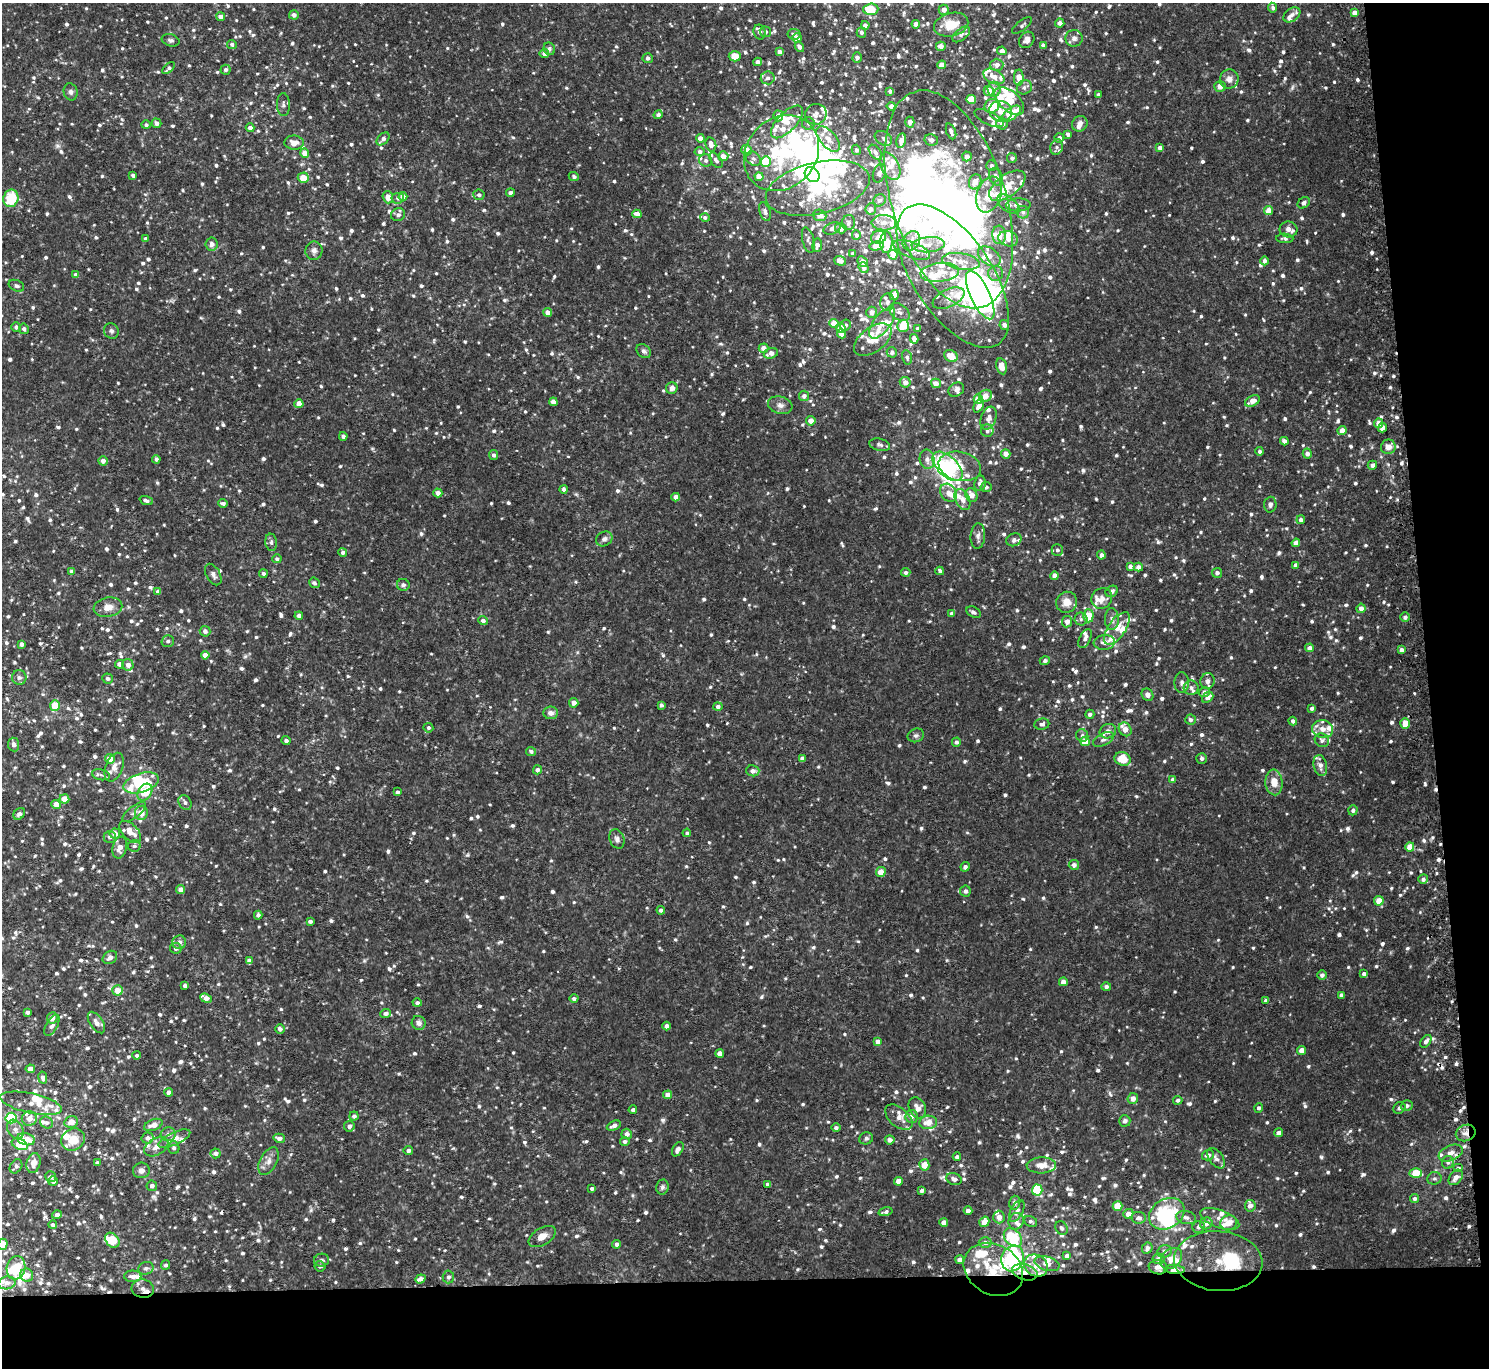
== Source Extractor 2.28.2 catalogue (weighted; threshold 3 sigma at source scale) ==
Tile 9 of 3 x 3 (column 3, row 3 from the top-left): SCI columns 3000-4486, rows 134-1499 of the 4514 x 4445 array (HDU 1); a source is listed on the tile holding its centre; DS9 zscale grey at full resolution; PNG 1491 x 1370 px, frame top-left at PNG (2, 3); each listed source drawn as its Kron ellipse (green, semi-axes under 4 px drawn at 4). Shown black and unused: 11% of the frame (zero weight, under 2 of 3 exposures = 3% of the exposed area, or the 3 px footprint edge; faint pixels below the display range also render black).
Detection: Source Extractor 2.28.2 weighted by HDU 2 'WHT'; one run over the whole footprint, this tile lists its part. Background 0.031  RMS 0.008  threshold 0.0359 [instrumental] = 3 sigma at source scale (4.5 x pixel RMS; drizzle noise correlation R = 1.50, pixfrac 1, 0.05/0.05 arcsec/px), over >= 5 px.
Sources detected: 1617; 27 inside a brighter object's white glare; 6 cosmic-ray / hot-pixel residue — neither listed nor drawn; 157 inside a brighter listed object's ellipse — not listed separately; of the other 1427, all 500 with FLUX_AUTO >= 2.04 (the completeness limit of this list) listed and drawn (927 fainter detections not listed), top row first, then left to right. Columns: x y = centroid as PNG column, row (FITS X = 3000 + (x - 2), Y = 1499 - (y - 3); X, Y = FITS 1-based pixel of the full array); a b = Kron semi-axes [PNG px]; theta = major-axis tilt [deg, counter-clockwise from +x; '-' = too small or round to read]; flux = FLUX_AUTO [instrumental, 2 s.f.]
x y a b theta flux
1273 8 5 4 - 2.3
871 9 7 5 4 23
944 10 5 5 - 4.6
1355 13 4 4 - 6.2
294 15 5 4 - 3.6
1292 15 9 6 35 4.1
221 17 4 4 - 5.4
1060 23 4 4 - 3.5
916 24 4 4 - 5.1
865 25 4 4 - 4.3
951 25 17 11 13 17
1022 25 12 5 37 2.2
760 32 7 5 -73 3.4
765 32 6 5 - 2.5
861 32 5 5 - 2.5
794 34 6 5 - 2.3
961 34 10 6 38 2.5
797 38 5 4 - 4.7
1074 38 8 8 - 3.7
171 40 9 6 -16 2.1
1027 40 8 7 - 4.1
232 44 5 4 - 2.4
1043 45 4 4 - 3.2
941 46 5 4 - 4.3
799 47 5 4 - 3.4
549 49 6 5 - 2.1
1002 51 4 4 - 3.7
780 52 4 4 - 4.7
544 54 5 4 - 3.5
735 56 6 5 - 10
857 57 5 4 - 3.6
648 58 5 5 - 2.4
758 62 4 4 - 4.6
942 65 4 4 - 6.6
997 65 6 6 - 4.8
169 68 7 4 43 2.2
226 70 5 5 - 2.3
994 76 11 7 -26 6.5
768 78 7 6 - 2.7
1019 78 8 5 89 11
1229 79 10 9 - 5.6
1220 86 6 5 - 6.1
1024 87 8 7 - 2.4
994 89 7 6 - 4.8
890 91 4 3 - 2.3
989 91 5 5 - 8.2
71 92 8 7 - 2.7
1098 95 4 3 - 2.2
971 99 5 4 - 18
1009 101 18 9 -41 12
283 104 11 6 -88 3
891 106 4 4 - 3.5
992 106 7 6 - 21
1001 111 11 10 - 8.1
816 114 11 10 - 4.7
1011 114 12 5 35 29
658 115 4 4 - 2.7
778 116 5 5 - 4
989 118 16 6 -26 4.2
787 122 21 9 46 13
910 122 5 4 - 4.8
157 123 5 4 - 3.3
808 123 6 6 - 2.4
1002 124 6 5 - 4.4
1080 124 8 7 - 3.9
146 125 5 4 - 2.1
250 128 4 4 - 4.3
951 131 8 4 -68 3.2
1068 134 4 3 - 2.8
700 138 4 4 - 5.5
883 138 9 6 -31 2.7
1059 138 4 4 - 3.4
383 139 7 5 44 3.6
828 139 15 8 -50 6.8
901 140 7 4 79 4.8
931 140 7 5 -12 3.3
294 143 9 7 -2 7.1
711 144 7 5 -74 5.4
1057 147 8 6 78 2.1
1160 148 4 4 - 4.8
747 150 5 5 - 8.7
856 150 5 4 - 2.2
700 152 5 4 - 2.6
875 152 9 5 -53 2.3
305 153 4 4 - 8.2
781 153 41 34 47 88
723 156 5 5 - 7.3
967 156 5 4 - 6.1
1012 158 5 4 - 2.3
753 159 8 6 -43 2.5
706 160 6 6 - 2.6
716 160 9 5 -54 2.8
766 161 5 5 - 29
890 166 15 9 -63 7.2
991 166 5 5 - 2.6
879 173 9 6 71 2.8
133 175 4 3 - 2.6
812 175 8 6 -49 290
574 176 5 4 - 2
759 177 4 4 - 8.8
996 177 9 6 -65 3.8
303 178 5 5 - 12
975 182 8 6 68 9.7
1007 186 21 11 36 16
818 188 53 25 13 79
510 193 4 4 - 3.1
989 194 18 12 70 16
479 195 5 5 - 2.5
403 196 4 4 - 5.5
388 197 6 5 - 7.8
11 198 9 7 74 28
398 198 6 5 - 2.5
949 199 113 57 -72 440
879 200 6 5 - 2.4
1304 203 6 5 - 2.6
1008 204 13 7 -39 4.7
1018 205 12 6 3 4.2
871 209 6 5 - 2.7
1269 210 5 4 - 8.1
765 212 9 5 -71 2.5
1023 212 6 6 - 2.4
637 214 4 4 - 5.5
398 215 7 6 - 3
820 215 7 5 -19 7.1
705 217 5 4 - 2.1
849 223 7 6 - 2.5
884 223 12 7 -1 5.9
832 228 9 5 25 3.1
841 228 6 5 - 5.9
1289 229 9 8 - 7.4
856 235 5 4 - 2.8
999 235 9 7 -86 8.4
878 237 8 6 14 6.4
1285 238 8 4 -2 2.1
145 239 4 4 - 2.3
1008 239 10 7 -17 6.2
808 240 13 6 -76 2.6
911 241 10 8 59 4.2
886 242 11 6 88 16
212 244 6 6 - 4
817 245 7 5 82 3
928 245 17 7 5 8
876 246 7 4 10 8.7
912 250 19 7 -21 6.1
314 251 9 8 - 3.8
852 254 4 3 - 2.3
893 255 5 4 - 9.1
989 256 13 8 -36 6.8
840 261 6 4 -17 3.8
862 261 5 4 - 4.5
961 261 19 8 -9 11
1265 261 4 4 - 2.6
864 267 5 4 - 4.4
940 272 19 9 6 13
996 273 7 7 - 3.8
76 275 4 4 - 3.5
953 276 82 39 -56 110
16 286 8 5 -23 2.1
894 295 5 4 - 13
980 295 26 9 -65 160
948 298 17 9 25 10
887 302 9 7 76 2.5
548 312 4 4 - 5.1
871 312 5 5 - 4.6
900 312 11 7 -36 3.9
882 323 18 8 53 12
834 324 4 4 - 13
845 325 5 5 - 2.1
1004 325 5 4 - 3.2
903 326 6 5 - 14
16 327 4 4 - 2.8
841 328 5 4 - 9
24 329 5 4 - 2.2
918 329 4 4 - 4.5
111 331 8 7 - 2.5
841 334 5 4 - 6.3
914 339 5 4 - 5.7
873 340 21 12 37 15
763 348 5 4 - 5.9
644 351 8 6 -43 2.5
892 352 5 5 - 2.8
771 353 7 5 20 5.8
951 356 7 5 -29 13
907 357 7 5 -75 2.1
1001 366 8 5 -76 9.1
905 382 5 5 - 4.7
936 383 5 4 - 5.7
672 388 6 5 - 4.4
956 390 8 6 35 3.2
804 396 5 5 - 3.1
985 396 7 5 31 6.3
978 399 4 4 - 13
1252 401 8 5 27 8.1
553 402 4 4 - 7.3
299 404 4 4 - 7.8
780 405 12 8 -15 4.3
979 406 7 4 63 5.4
988 418 12 7 69 5.4
811 421 5 4 - 6.4
1378 423 5 4 - 7.4
1382 427 5 4 - 5.4
1342 430 4 4 - 7.2
987 431 6 6 - 2.1
343 436 4 4 - 2.5
1284 441 4 4 - 4
880 445 10 6 -13 2.3
1388 447 7 7 - 6.9
1260 451 4 4 - 2.1
1307 453 5 4 - 3.6
1006 454 5 4 - 5.5
494 455 5 4 - 2.3
156 459 4 4 - 2.1
927 459 10 7 -79 5.1
103 461 5 4 - 3.8
1372 465 4 4 - 3.3
948 466 18 9 -44 58
960 466 21 14 -12 22
980 483 8 5 85 3.7
986 487 5 5 - 2.1
564 489 4 3 - 2.4
438 493 4 4 - 4.7
949 493 9 7 -53 6.7
971 495 7 5 -62 6
676 497 4 4 - 5.8
146 500 7 4 -20 2.3
962 500 11 7 -64 5.3
223 503 5 3 - 2
1270 505 8 6 86 2.7
1301 520 4 4 - 2.8
978 536 13 7 86 3.5
604 539 8 7 - 3
1014 540 8 6 21 2.6
271 542 9 5 -82 2.3
1296 543 4 4 - 6.1
1057 550 6 5 - 2.5
343 552 4 4 - 2.4
1101 555 4 4 - 3.1
277 559 4 4 - 2.1
1295 565 4 3 - 2.8
1130 566 4 4 - 3.2
1138 567 4 4 - 4.4
940 571 4 3 - 2.2
72 572 4 4 - 3.9
906 572 4 4 - 2.2
1217 573 5 5 - 3.1
213 574 11 7 -62 3.3
263 574 4 4 - 2.1
1055 576 4 4 - 6.7
314 583 5 5 - 2.2
403 585 6 6 - 2.2
1112 591 6 5 - 3.4
158 592 4 4 - 3.8
1102 598 11 10 - 6.2
1067 602 11 10 - 8.8
108 607 14 10 10 7.5
1361 608 5 4 - 5.2
973 612 7 5 -27 2.2
952 613 4 4 - 2.8
299 616 4 4 - 3.5
1088 616 6 5 - 18
1405 617 5 4 - 2.6
1081 619 6 6 - 2.2
1112 619 11 7 -90 3.8
483 621 5 4 - 2.9
1067 622 5 5 - 5.4
1117 628 19 8 56 9.2
205 631 5 5 - 3.2
1085 639 10 5 64 3.8
168 641 6 6 - 2.4
1104 642 11 7 5 4.6
22 644 4 4 - 2.7
1310 648 4 4 - 3.9
1402 650 4 4 - 3.4
205 655 4 4 - 5.4
1045 661 5 4 - 2.2
120 664 4 4 - 4.3
128 665 6 5 - 4.1
19 678 7 7 - 2.3
107 678 5 5 - 2.6
1208 681 8 7 - 3.4
1182 682 10 7 90 3
1191 688 7 7 - 3.2
1204 692 6 5 - 3.3
1148 695 6 5 - 4
1208 697 6 4 40 5.5
574 703 5 4 - 4.7
55 705 5 4 - 17
661 705 4 4 - 2.5
718 706 4 4 - 2.7
1312 708 4 3 - 2.1
551 713 7 6 - 4.1
1090 714 4 4 - 2.3
1190 720 5 5 - 2.1
1293 721 4 4 - 2.6
1405 723 5 5 - 11
1042 724 7 5 7 2.8
428 728 5 4 - 2.1
1125 729 7 6 - 7.3
1323 729 10 9 - 6.8
1108 731 8 7 - 4.7
916 735 8 6 22 2.3
1082 735 6 6 - 2.3
1103 739 11 6 27 3.5
286 740 4 4 - 2.4
1322 740 7 6 - 2.5
1085 741 5 4 - 13
956 742 4 4 - 2.1
14 745 7 5 -83 2.7
531 751 5 4 - 2.1
802 758 4 4 - 3.3
1202 758 5 5 - 2.3
110 759 5 4 - 7.8
1122 759 8 6 -19 15
1320 765 11 6 -78 4.9
114 767 15 8 70 5.9
537 770 4 4 - 2.8
753 771 7 5 -14 3.8
101 775 9 5 -13 2.2
1173 780 4 4 - 3.7
1274 782 13 8 -84 10
141 783 18 9 18 34
145 792 9 6 58 19
397 792 3 3 - 2.3
64 799 5 4 - 9.5
185 802 8 6 -59 2.7
56 804 5 4 - 6.1
1353 810 5 4 - 2.2
134 812 14 5 39 3.2
141 813 7 6 - 7.6
19 814 6 5 - 2.5
130 832 13 7 -45 9.5
115 833 5 5 - 5.5
687 833 4 4 - 2.1
110 837 6 6 - 2.6
617 839 10 7 -69 3.1
134 846 6 6 - 2.1
1410 847 4 4 - 11
120 848 11 7 77 6.9
1074 865 5 5 - 3.3
965 867 5 4 - 2.5
881 872 5 4 - 8.5
1423 879 5 4 - 3
181 890 4 4 - 5.6
965 891 5 5 - 2.4
1379 901 5 4 - 13
661 910 4 4 - 2.8
258 915 4 4 - 2.3
310 921 4 3 - 2.1
179 942 7 6 - 3.4
176 948 6 5 - 2.2
110 957 8 6 36 4
249 961 4 4 - 3.6
1364 974 4 4 - 3.3
1322 975 4 4 - 2.6
1063 982 4 4 - 5.7
185 986 4 4 - 2.3
1106 987 5 4 - 2.4
117 990 5 5 - 9.6
1341 995 4 4 - 3.3
206 998 6 4 -23 6.4
574 999 4 4 - 2.1
1266 1000 4 4 - 3.6
417 1003 4 4 - 2.7
27 1012 4 3 - 2.1
386 1014 5 4 - 3.3
52 1018 5 5 - 4.8
96 1023 12 6 -56 4.3
419 1023 7 7 - 3.7
52 1025 11 5 60 3.4
667 1026 4 4 - 3.1
280 1029 5 4 - 2.7
878 1041 4 4 - 4.3
1426 1041 7 4 54 3.2
1301 1050 4 4 - 6.1
720 1053 4 4 - 5.2
137 1055 4 4 - 2.3
30 1069 4 4 - 7.4
43 1078 6 4 -79 2.9
169 1093 4 4 - 4.9
668 1095 4 4 - 5.1
1133 1098 5 5 - 5.5
1178 1100 4 4 - 2.2
31 1103 31 10 -12 12
1407 1106 6 5 - 2.5
917 1108 11 8 -64 7
1259 1108 5 4 - 2
1399 1108 6 5 - 2.1
633 1110 4 3 - 2.3
354 1116 4 4 - 2.6
911 1116 6 6 - 4.1
899 1117 16 9 -41 6.4
11 1118 5 5 - 76
29 1118 7 7 - 7.1
1125 1121 6 5 - 2.4
71 1122 7 5 15 7.1
928 1122 9 6 5 9.3
46 1123 7 5 -36 2.5
153 1125 9 5 21 7.3
349 1126 5 5 - 2.9
614 1126 7 4 23 3.6
836 1127 4 4 - 2.2
15 1129 10 7 -59 4.4
1278 1133 4 4 - 4
1466 1133 10 8 23 4.6
168 1134 7 7 - 3.2
627 1134 5 5 - 3.9
148 1138 6 5 - 3.3
279 1138 6 4 -17 4.3
866 1138 7 6 - 2.1
26 1139 9 6 -13 10
73 1139 12 10 36 14
174 1139 17 6 25 9.7
890 1140 5 4 - 3.7
625 1141 5 4 - 2.1
20 1144 8 5 -24 29
156 1147 13 8 29 6.8
174 1148 6 6 - 2.2
678 1149 8 5 58 3.9
408 1150 5 4 - 2.6
216 1153 5 5 - 2.7
1451 1153 12 7 22 5.6
1208 1155 6 5 - 3.6
957 1157 4 3 - 2.1
1216 1158 12 6 -54 3.4
268 1161 15 8 63 5.9
1448 1162 6 6 - 2.3
34 1163 10 6 75 6.7
97 1163 4 3 - 2.3
924 1165 5 5 - 9.8
1041 1165 15 8 2 8.4
16 1166 8 5 55 2.1
1458 1168 5 4 - 2.8
141 1170 8 7 - 4
1416 1173 6 4 -2 17
51 1176 5 5 - 2.9
1456 1177 9 6 51 5.3
1434 1178 7 6 - 2.1
954 1179 8 5 -21 3
53 1181 5 4 - 3
899 1181 4 4 - 7.6
768 1184 4 3 - 2.6
152 1186 5 5 - 3
662 1187 7 6 - 2.4
592 1189 4 3 - 2.1
922 1190 4 3 - 2.4
1037 1190 5 5 - 59
1415 1199 4 4 - 2.2
1015 1203 7 5 74 3
1117 1206 5 4 - 19
1250 1206 5 5 - 5.4
968 1211 4 4 - 3.9
1017 1211 12 6 61 3.9
886 1212 7 4 14 2.3
57 1214 5 4 - 2.9
1128 1214 5 4 - 6.1
1167 1214 19 14 32 51
999 1217 6 5 - 4.3
1186 1217 10 6 -12 3.4
1138 1218 7 6 - 3.6
1220 1219 20 9 -20 7.7
1016 1221 8 7 - 3.8
1031 1221 7 5 -29 2.1
944 1222 4 4 - 4.6
984 1222 5 5 - 9.1
1206 1223 6 5 - 6.2
1229 1223 8 7 - 9.3
53 1225 4 4 - 2.6
1199 1227 6 5 - 3.2
1062 1228 7 5 -62 2.2
542 1237 15 8 31 7.2
1013 1238 10 7 -46 46
112 1240 8 6 -49 16
985 1242 6 5 - 3.1
3 1244 5 5 - 12
617 1244 4 4 - 2.8
1147 1248 6 5 - 3.4
1165 1251 7 6 - 3
1067 1256 4 4 - 2.5
1013 1258 13 11 70 130
1158 1259 6 5 - 4.2
1171 1259 12 9 42 7.6
321 1260 7 6 - 2.1
960 1260 4 4 - 3.3
1218 1261 44 30 -5 37
1047 1264 13 7 -15 6.1
166 1265 5 4 - 2.1
1036 1265 12 10 -32 9.3
320 1266 5 5 - 2.2
1158 1267 9 7 -9 5.1
16 1268 12 9 78 16
146 1268 8 6 21 2.2
993 1269 31 25 -30 37
1175 1270 10 4 -3 9.1
1025 1272 13 7 -15 8.9
27 1275 6 6 - 5.9
133 1276 8 5 1 4.3
448 1277 6 6 - 2.4
420 1279 5 4 - 4.2
7 1283 8 6 10 3.6
143 1289 11 9 -13 6.3
Overlapping masked pixels (flux is a lower limit): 6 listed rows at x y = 1466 1133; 1218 1261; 1158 1267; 993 1269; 1175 1270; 1025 1272
Isophote crosses this tile's border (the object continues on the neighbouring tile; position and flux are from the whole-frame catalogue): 3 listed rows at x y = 871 9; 20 1144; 3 1244